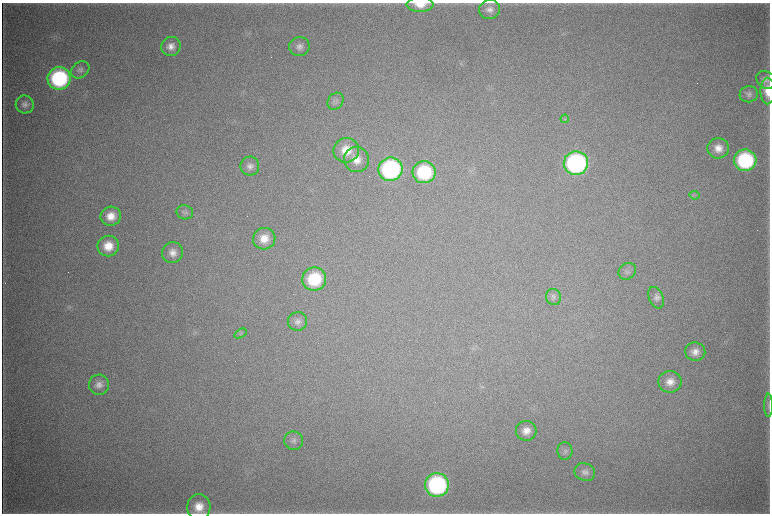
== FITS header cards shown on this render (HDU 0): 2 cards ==
NAXIS1  =                 1536 / length of data axis 1
NAXIS2  =                 1023 / length of data axis 2

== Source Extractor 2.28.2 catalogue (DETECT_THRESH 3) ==
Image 1536 x 1023 px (HDU 0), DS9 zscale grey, zoomed out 1/2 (1 PNG px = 2 x 2 image px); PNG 772 x 516 px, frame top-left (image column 1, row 1022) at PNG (2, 3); each listed source drawn as its Kron ellipse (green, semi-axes under 4 px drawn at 4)
Background 4520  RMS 38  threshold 115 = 3 sigma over >= 5 px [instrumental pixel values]
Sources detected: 44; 2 cannot appear on this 1/2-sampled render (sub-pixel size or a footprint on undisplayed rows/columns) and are neither listed nor drawn; the other 42 listed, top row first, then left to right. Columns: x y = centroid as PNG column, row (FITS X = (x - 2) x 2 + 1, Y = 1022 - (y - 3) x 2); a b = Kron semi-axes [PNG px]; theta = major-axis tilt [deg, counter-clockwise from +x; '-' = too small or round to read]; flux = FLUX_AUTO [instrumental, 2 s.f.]
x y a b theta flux
420 4 13 7 0 1.1e+05
489 9 10 9 - 5.8e+04
171 46 10 9 - 6.6e+04
299 46 10 9 - 5.2e+04
80 70 10 7 38 3.6e+04
59 78 11 11 - 1.0e+06
766 80 10 8 -41 3.8e+04
768 91 13 7 -90 1.1e+05
749 94 9 8 - 3.5e+04
336 101 9 7 52 2.9e+04
25 104 9 9 - 4.3e+04
565 119 4 3 - 9.6e+03
718 148 10 10 - 9.0e+04
346 150 13 12 - 1.7e+05
356 159 12 12 - 1.2e+05
745 160 11 10 - 8.9e+05
576 163 12 12 - 1.8e+06
250 166 9 9 - 5.0e+04
390 169 12 11 - 1.4e+06
424 172 11 11 - 6.2e+05
694 195 5 2 - 1.1e+04
185 212 8 7 - 2.7e+04
111 216 10 9 - 1.1e+05
264 239 11 10 - 1.1e+05
108 246 11 10 - 1.5e+05
172 253 11 10 - 7.4e+04
627 271 9 7 37 3.1e+04
314 279 12 11 - 4.6e+05
553 297 8 7 - 3.0e+04
656 298 11 7 -68 4.0e+04
298 321 9 9 - 4.6e+04
240 334 7 3 35 1.2e+04
695 352 10 9 - 6.7e+04
670 382 11 11 - 8.8e+04
99 385 10 10 - 5.9e+04
768 405 12 3 -89 1.7e+04
526 431 10 10 - 8.4e+04
294 441 9 9 - 4.2e+04
565 451 9 7 -88 3.0e+04
585 472 10 8 -19 4.2e+04
437 485 12 11 - 1.4e+06
199 507 13 11 86 1.3e+05
At the frame edge (FLAGS 8, measured only in part): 3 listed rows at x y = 420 4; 768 91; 199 507
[2 sub-pixel or undisplayed-footprint detections neither listed nor drawn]